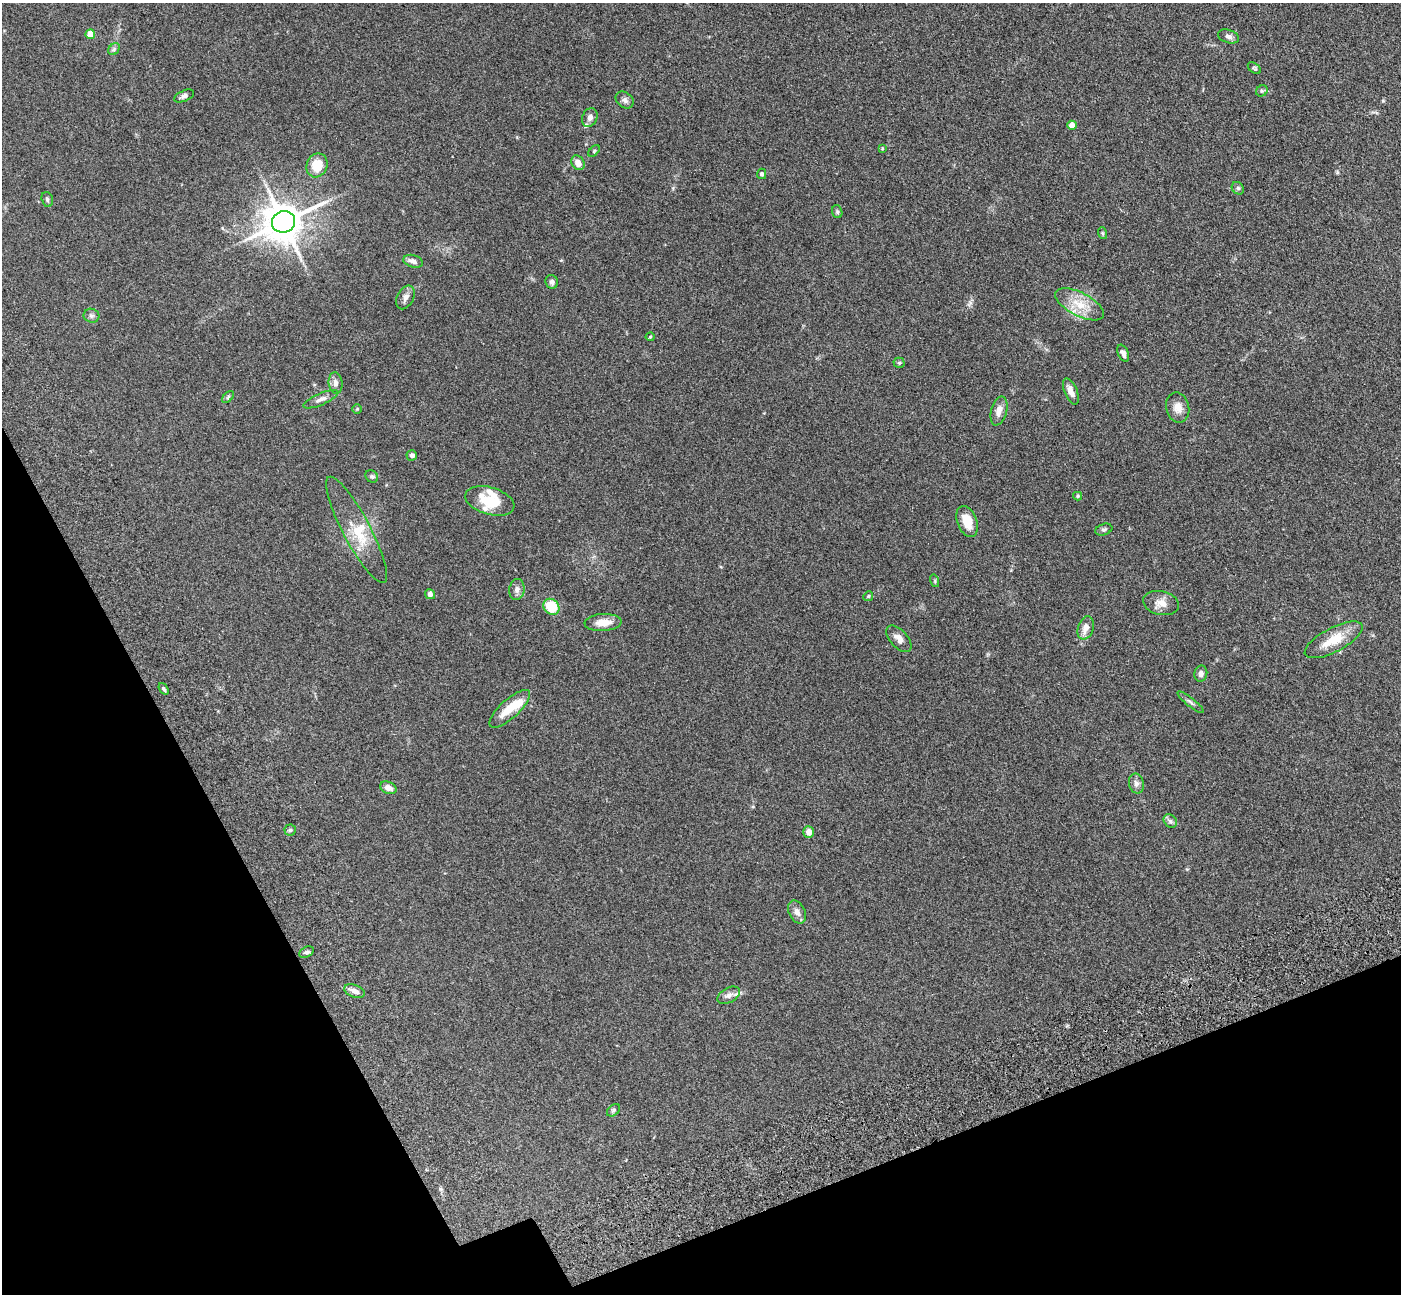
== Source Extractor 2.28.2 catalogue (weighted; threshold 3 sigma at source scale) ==
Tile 14 of 4 x 4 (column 2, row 4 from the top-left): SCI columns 1556-2954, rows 472-1763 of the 5911 x 5897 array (HDU 1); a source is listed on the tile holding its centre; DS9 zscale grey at full resolution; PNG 1403 x 1296 px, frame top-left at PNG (2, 3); each listed source drawn as its Kron ellipse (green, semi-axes under 4 px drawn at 4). Shown black and unused: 20% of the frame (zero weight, under 3 of 5 exposures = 10% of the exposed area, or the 3 px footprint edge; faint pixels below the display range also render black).
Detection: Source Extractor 2.28.2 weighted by HDU 2 'WHT'; one run over the whole footprint, this tile lists its part. Background 0.245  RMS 0.0081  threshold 0.0366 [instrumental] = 3 sigma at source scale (4.5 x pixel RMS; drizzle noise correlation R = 1.50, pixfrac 1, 0.05/0.05 arcsec/px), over >= 5 px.
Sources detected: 71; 6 inside a brighter listed object's ellipse — not listed separately; the other 65 listed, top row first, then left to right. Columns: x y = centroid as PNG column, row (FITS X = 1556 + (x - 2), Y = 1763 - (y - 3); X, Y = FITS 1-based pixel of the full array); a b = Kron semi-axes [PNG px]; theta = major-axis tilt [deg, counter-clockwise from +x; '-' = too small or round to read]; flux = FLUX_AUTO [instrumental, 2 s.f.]
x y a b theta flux
90 34 5 4 - 13
1229 36 11 6 -17 2.8
114 49 6 5 - 1.6
1254 68 7 4 -36 1.3
1262 91 6 5 - 1.4
184 96 11 5 23 2.4
625 100 10 7 -36 2.6
590 117 10 7 65 3.1
1072 125 4 4 - 5.9
882 148 4 4 - 0.68
594 151 7 4 46 1.1
578 163 8 6 -58 6
317 165 12 10 68 16
762 174 5 4 - 1.4
1238 188 7 5 -46 1.4
47 199 8 5 -73 1.6
837 212 6 5 - 1.3
284 222 12 10 25 2200
1102 233 6 4 -71 0.96
413 261 10 6 -17 3.6
552 282 7 6 - 2
405 297 12 8 62 4.1
1080 304 27 11 -27 16
91 316 8 7 - 2.2
650 337 4 4 - 0.82
1123 353 9 5 -66 3
899 363 5 5 - 1.1
335 383 11 7 -85 3.7
1071 391 14 6 -67 5.7
228 397 7 4 47 1.3
321 399 19 6 23 3.7
1178 408 15 11 -77 6.9
357 409 5 5 - 0.86
999 411 15 8 75 5.9
412 455 5 5 - 2.2
372 476 7 5 -42 1.5
1078 496 4 4 - 0.83
490 501 25 13 -16 22
967 521 16 9 -69 13
357 530 60 13 -62 24
1104 530 9 5 19 1.5
935 581 6 4 -73 0.88
517 590 11 7 82 3.6
430 594 5 4 - 2.8
868 596 5 4 - 0.92
1161 603 18 12 -13 7
551 607 8 7 - 22
603 622 18 8 4 9.3
1086 628 12 8 71 5.9
899 639 16 8 -48 5.3
1334 640 32 12 28 18
1201 674 8 6 76 3
164 689 6 4 -53 1.4
1190 702 16 3 -38 2
510 709 26 9 42 15
1136 784 10 7 -77 3.2
388 788 8 6 -24 4.8
1170 821 7 6 - 1.9
290 830 5 5 - 1.4
809 832 6 5 - 5.6
797 912 12 8 -61 4.5
307 952 8 5 26 1.7
354 991 11 6 -21 4.6
729 995 12 7 30 3.4
613 1110 7 5 41 1.5